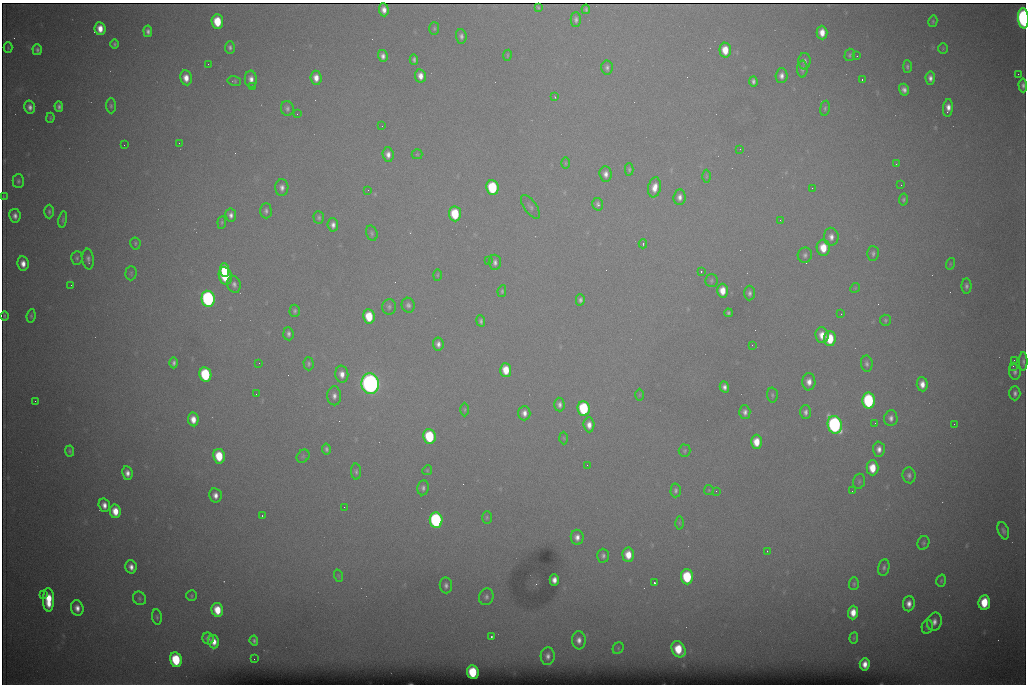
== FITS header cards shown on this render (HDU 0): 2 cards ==
NAXIS1  =                 1024 /fastest changing axis
NAXIS2  =                  682 /next to fastest changing axis

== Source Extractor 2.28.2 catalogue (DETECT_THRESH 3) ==
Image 1024 x 682 px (HDU 0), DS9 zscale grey, 1 PNG px = 1 image px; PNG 1028 x 686 px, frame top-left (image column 1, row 682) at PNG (2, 3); each listed source drawn as its Kron ellipse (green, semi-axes under 4 px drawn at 4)
Background 6770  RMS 56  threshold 167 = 3 sigma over >= 5 px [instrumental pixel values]
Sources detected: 230; all 230 listed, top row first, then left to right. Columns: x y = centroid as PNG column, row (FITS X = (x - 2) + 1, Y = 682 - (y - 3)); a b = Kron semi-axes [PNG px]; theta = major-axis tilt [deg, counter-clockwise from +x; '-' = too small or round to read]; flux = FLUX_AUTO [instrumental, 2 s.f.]
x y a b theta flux
538 7 4 3 - 5.2e+03
586 9 5 3 - 7.5e+03
384 10 6 5 - 2.6e+04
1023 18 10 5 -86 1.4e+06
576 20 7 5 -90 1.3e+04
217 21 7 5 -85 1.2e+05
933 21 6 4 77 5.4e+03
434 28 6 5 - 6.0e+03
100 29 6 5 - 4.6e+04
148 31 6 4 -83 1.4e+04
822 33 7 5 -88 4.3e+04
461 36 7 5 -83 1.3e+04
114 44 4 3 - 7.0e+03
230 47 6 5 - 1.1e+04
8 48 5 4 - 4.6e+03
943 48 5 4 - 4.3e+03
37 50 5 4 - 1.1e+04
725 50 7 5 -87 6.7e+04
507 55 5 3 - 3.5e+03
850 55 6 5 - 7.4e+03
383 56 6 4 -75 1.8e+04
857 56 2 2 - 2.0e+03
414 59 5 4 - 9.6e+03
804 61 8 6 88 1.5e+04
208 64 2 2 - 2.9e+03
607 67 7 5 86 1.1e+04
907 67 6 4 -89 8.7e+03
802 69 8 5 -90 1.1e+04
1018 74 2 2 - 1.4e+04
420 76 7 5 -80 3.1e+04
781 76 7 6 - 2.0e+04
186 78 7 5 -80 3.8e+04
316 78 7 5 -84 3.5e+04
930 78 6 4 -85 1.9e+04
251 79 8 6 -86 2.6e+04
862 79 3 2 - 4.4e+03
234 81 7 5 -13 6.0e+03
753 81 5 4 - 1.1e+04
1023 85 7 4 -87 1.3e+04
252 86 3 3 - 8.7e+04
904 90 6 5 - 1.8e+04
555 97 4 2 - 2.6e+03
111 106 7 5 -89 8.1e+03
30 107 7 5 -78 1.9e+04
59 107 5 4 - 1.2e+04
287 108 7 6 - 1.1e+04
825 108 7 5 80 7.4e+03
948 108 9 5 83 3.1e+04
297 114 2 2 - 2.7e+03
50 118 5 3 - 4.8e+03
382 126 2 2 - 1.8e+03
179 143 2 2 - 3.8e+03
124 145 2 2 - 1.4e+03
740 149 3 2 - 3.0e+03
388 154 7 5 -86 2.3e+04
417 154 5 5 - 4.6e+03
565 163 5 3 - 4.0e+03
896 164 4 4 - 3.7e+03
629 169 6 4 -88 6.8e+03
606 174 8 6 -86 2.2e+04
706 176 6 4 90 5.8e+03
18 181 7 5 89 9.2e+03
901 185 2 2 - 1.9e+03
654 187 10 6 79 4.3e+04
282 188 8 6 89 1.9e+04
492 188 7 6 - 2.8e+05
812 188 3 2 - 3.8e+03
368 190 2 2 - 8.7e+03
3 197 3 2 - 2.6e+03
680 197 8 6 85 2.1e+04
903 200 6 4 80 7.7e+03
598 204 6 5 - 9.8e+03
530 207 13 6 -54 1.4e+04
266 211 7 5 -90 1.2e+04
49 212 7 4 -90 7.7e+03
455 214 7 6 - 1.6e+05
231 215 6 5 - 1.7e+04
15 216 7 5 -82 1.9e+04
319 217 6 5 - 8.2e+03
63 219 8 3 80 6.1e+03
780 220 2 2 - 2.5e+03
222 222 6 4 83 5.5e+03
333 225 7 5 -86 2.0e+04
372 233 8 5 -73 8.5e+03
831 237 9 7 -87 2.3e+04
135 243 6 5 - 6.0e+03
643 244 4 3 - 5.0e+03
823 248 8 6 -87 8.0e+04
873 253 7 5 -89 9.6e+03
805 255 8 7 - 1.2e+04
77 258 7 5 86 8.2e+03
88 259 10 6 -83 1.4e+04
488 260 2 2 - 2.0e+03
495 262 7 6 - 1.5e+04
23 264 7 5 -81 3.3e+04
950 264 6 3 72 4.1e+03
225 270 7 4 -84 9.0e+04
701 271 3 2 - 5.2e+03
131 273 7 5 88 6.6e+03
437 275 6 3 88 3.9e+03
225 276 9 6 -74 1.9e+05
711 280 6 6 - 7.4e+03
234 284 8 6 -74 1.6e+04
71 285 2 2 - 6.9e+03
966 286 7 5 90 1.2e+04
855 288 5 4 - 4.2e+03
502 291 6 4 81 6.4e+03
722 291 7 5 89 5.1e+04
749 293 7 5 90 1.3e+04
208 299 8 6 -82 1.1e+06
580 300 5 4 - 1.1e+04
408 305 7 6 - 1.3e+04
389 307 8 7 - 9.6e+03
295 311 6 5 - 8.6e+03
728 313 4 3 - 7.7e+03
841 314 3 2 - 2.9e+03
4 316 5 2 - 5.2e+03
31 316 7 4 82 6.1e+03
369 316 7 5 -84 1.1e+05
885 320 5 5 - 6.9e+03
481 321 6 4 -81 9.4e+03
288 334 6 5 - 1.3e+04
822 335 8 6 -84 4.5e+04
830 339 7 6 - 1.2e+05
438 344 6 5 - 1.8e+04
752 345 2 2 - 4.4e+03
1014 360 2 2 - 2.4e+03
1023 361 9 4 90 9.8e+03
174 363 5 3 - 1.1e+04
259 363 2 2 - 1.6e+03
309 364 6 5 - 8.7e+03
867 364 8 5 -82 1.2e+04
1013 366 2 2 - 1.9e+04
506 370 7 5 -86 7.4e+04
1015 372 8 6 -84 1.3e+04
205 374 7 6 - 3.2e+05
342 374 8 6 -82 3.1e+04
809 382 8 6 -89 3.0e+04
370 384 10 8 -80 2.8e+06
922 384 7 5 -85 3.3e+04
724 387 5 4 - 1.7e+04
1015 393 7 5 89 1.4e+04
256 394 2 2 - 1.7e+03
640 395 6 4 89 3.9e+03
772 395 7 5 -88 7.6e+03
334 396 9 7 90 2.1e+04
35 401 2 2 - 1.7e+03
869 401 8 6 -87 4.8e+05
559 405 7 5 -85 1.6e+04
584 408 7 6 - 3.2e+05
465 410 7 3 90 4.8e+03
745 412 6 5 - 1.6e+04
805 412 7 5 88 1.5e+04
524 413 7 6 - 2.4e+04
891 418 8 6 85 1.8e+04
193 419 7 5 -82 4.2e+04
875 423 2 2 - 1.8e+03
954 424 2 2 - 8.9e+03
589 425 7 5 -87 3.0e+04
835 425 9 7 -75 1.3e+06
429 436 7 6 - 2.6e+05
564 438 6 4 -88 4.5e+03
756 442 7 5 -90 6.2e+04
326 449 5 4 - 9.3e+03
879 449 7 6 - 2.4e+04
70 451 5 4 - 6.9e+03
685 451 6 6 - 6.6e+03
219 456 7 5 -80 1.2e+05
303 456 7 5 45 9.1e+03
587 465 3 2 - 3.5e+03
872 468 7 6 - 7.8e+04
427 470 5 4 - 4.3e+03
356 472 8 5 -87 8.8e+03
127 473 7 5 -81 2.3e+04
909 475 8 6 -83 1.3e+04
859 481 8 5 75 8.3e+03
423 488 7 5 81 1.2e+04
676 490 7 5 89 1.0e+04
709 490 5 5 - 4.3e+03
716 491 2 2 - 2.2e+03
852 491 2 2 - 1.6e+03
215 495 7 6 - 2.6e+04
104 505 7 5 -74 2.7e+04
344 507 2 2 - 3.7e+03
115 511 7 5 -82 6.2e+04
262 516 3 3 - 2.8e+03
487 517 6 5 - 5.8e+03
436 520 8 6 -83 8.4e+05
679 523 6 4 -89 5.4e+03
1003 531 9 5 -71 1.2e+04
577 537 7 6 - 2.4e+04
923 543 7 5 66 7.5e+03
767 551 2 2 - 2.5e+03
628 555 7 5 -87 6.0e+04
603 556 7 6 - 1.2e+04
131 567 7 5 -76 2.4e+04
884 567 8 5 79 1.1e+04
339 576 6 4 -71 4.6e+03
687 577 7 6 - 2.3e+05
554 580 5 4 - 2.5e+04
941 581 6 4 73 5.8e+03
654 583 3 3 - 9.5e+04
854 584 6 5 - 6.9e+03
446 585 8 6 -84 1.4e+04
43 594 3 2 - 1.0e+04
191 596 5 5 - 5.7e+03
486 597 8 7 - 1.4e+04
139 598 7 6 - 8.1e+03
48 600 12 5 -88 1.1e+05
984 602 7 5 84 1.2e+05
909 604 7 6 - 2.7e+04
77 608 8 6 -76 2.8e+04
217 610 7 5 -77 8.5e+04
853 612 7 5 87 4.8e+04
157 617 7 5 -80 7.7e+03
934 622 9 7 75 2.6e+04
927 627 7 5 77 7.7e+03
491 637 3 2 - 7.4e+03
208 638 6 5 - 1.6e+04
854 638 6 4 82 4.6e+03
579 640 9 7 -86 2.5e+04
254 641 5 3 - 8.0e+03
214 642 7 5 -74 3.6e+04
618 648 6 5 - 6.2e+03
678 649 8 6 -59 1.2e+05
548 656 9 7 86 2.0e+04
254 659 2 2 - 4.3e+03
176 660 7 6 - 2.2e+05
865 664 6 5 - 3.3e+04
473 672 7 5 -83 2.0e+05
At the frame edge (FLAGS 8, measured only in part): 2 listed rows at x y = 1023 18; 1023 85

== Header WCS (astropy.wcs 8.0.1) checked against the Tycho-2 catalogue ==
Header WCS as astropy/WCSLIB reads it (CRVAL/CRPIX/CD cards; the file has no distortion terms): RA---TAN/DEC--TAN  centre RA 07:06:07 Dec +31:10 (106.53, +31.16 deg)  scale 1.43 arcsec/px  FOV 24.4' x 16.3'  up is -93 deg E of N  parity flipped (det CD > 0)
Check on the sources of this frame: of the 60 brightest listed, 9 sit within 2.1 arcsec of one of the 14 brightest Tycho-2 stars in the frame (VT <= 12.35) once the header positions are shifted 0.32 arcsec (0.32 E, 0.00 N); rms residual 0.95 arcsec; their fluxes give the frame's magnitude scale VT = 25.56 - 2.5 log10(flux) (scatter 0.26 mag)
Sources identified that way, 9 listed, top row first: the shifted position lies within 2.1 arcsec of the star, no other Tycho-2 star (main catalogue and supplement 1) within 4.2 arcsec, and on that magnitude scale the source's flux lands within +1.5 / -3 mag of the star's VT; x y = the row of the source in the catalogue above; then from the Tycho-2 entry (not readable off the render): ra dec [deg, ICRS J2000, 3 dp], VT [Tycho-2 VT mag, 2 dp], TYC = Tycho-2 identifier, HIP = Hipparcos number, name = IAU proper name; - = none
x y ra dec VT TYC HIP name
1023 18 106.369 +31.359 8.79 2438-636-1 - -
492 188 106.458 +31.151 12.35 2438-728-1 - -
205 374 106.551 +31.041 11.84 2438-663-1 - -
370 384 106.552 +31.106 9.20 2438-180-1 - -
869 401 106.550 +31.305 11.61 2438-184-1 - -
584 408 106.559 +31.192 11.79 2438-1039-1 - -
835 425 106.562 +31.292 10.01 2438-106-1 - -
436 520 106.614 +31.135 11.36 2438-550-1 - -
473 672 106.684 +31.152 11.76 2438-931-1 - -